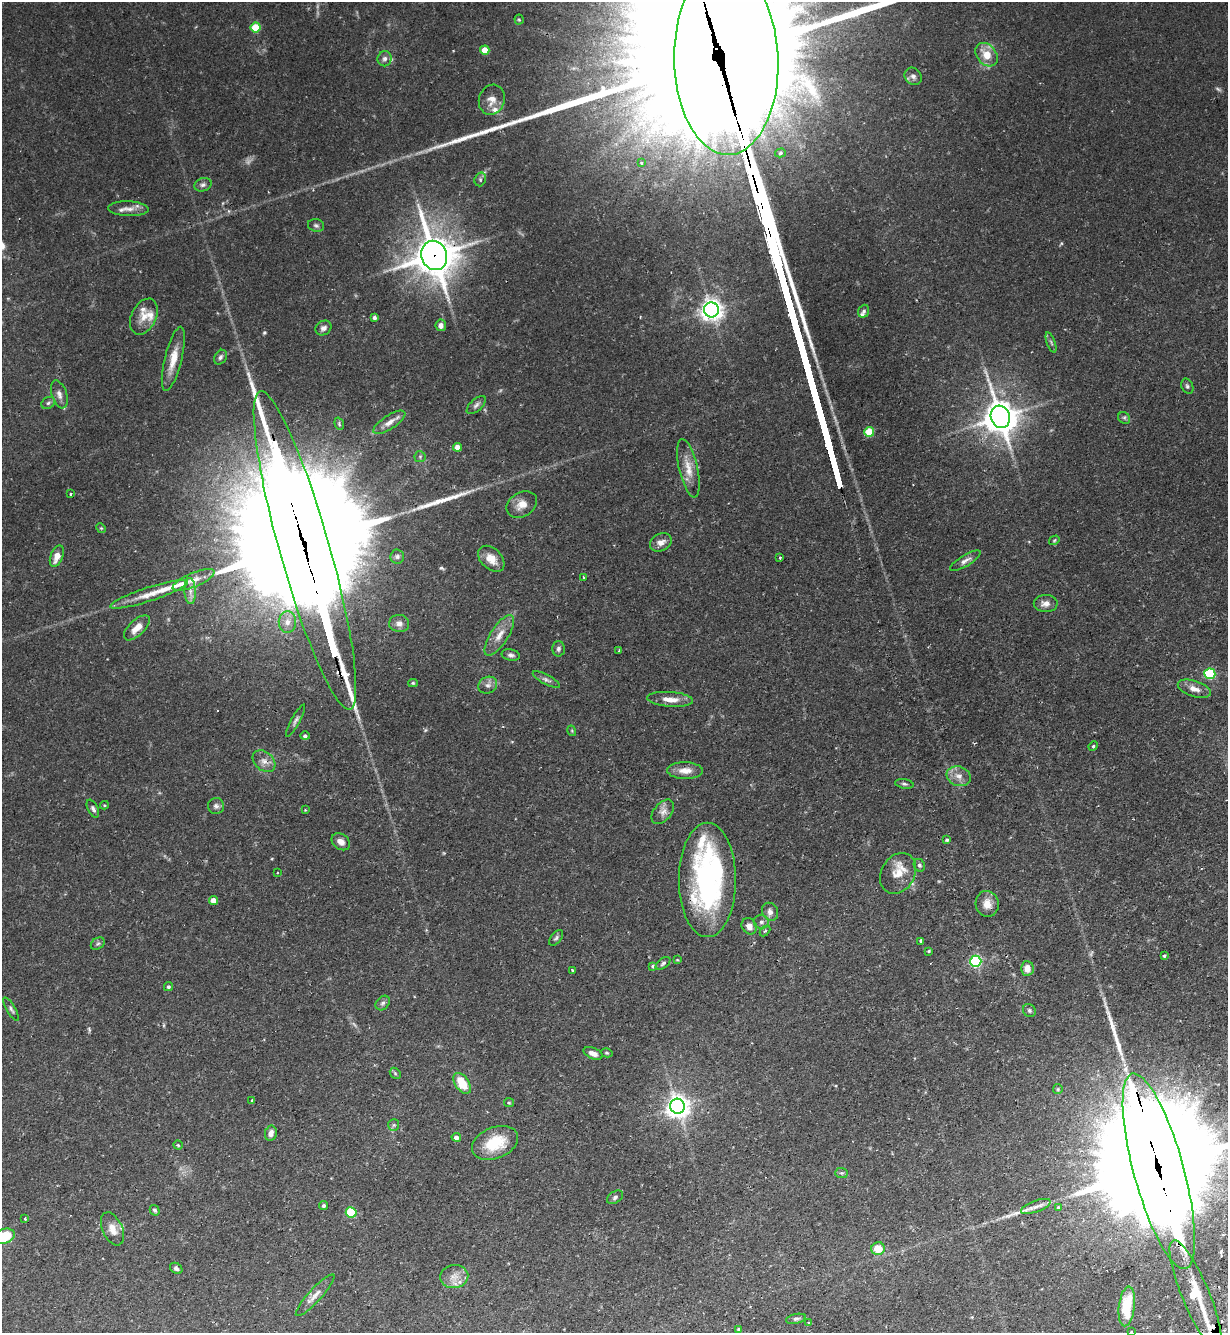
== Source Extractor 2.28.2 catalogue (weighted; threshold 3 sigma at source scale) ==
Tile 6 of 4 x 4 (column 2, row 2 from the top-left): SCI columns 1398-2623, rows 2698-4028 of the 5375 x 5396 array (HDU 1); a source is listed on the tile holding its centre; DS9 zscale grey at full resolution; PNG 1230 x 1335 px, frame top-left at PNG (2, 2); each listed source drawn as its Kron ellipse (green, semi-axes under 4 px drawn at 4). Shown black and unused: <1% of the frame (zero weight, under 2 of 3 exposures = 5% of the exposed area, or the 3 px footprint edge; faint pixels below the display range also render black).
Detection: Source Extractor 2.28.2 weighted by HDU 2 'WHT'; one run over the whole footprint, this tile lists its part. Background 0.0663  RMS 0.0055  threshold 0.0247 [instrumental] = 3 sigma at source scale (4.5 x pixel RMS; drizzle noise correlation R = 1.50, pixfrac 1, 0.05/0.05 arcsec/px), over >= 5 px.
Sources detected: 160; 4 too faint to see at this stretch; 1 inside a brighter object's white glare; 6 long thin detections or spike segments (spike, bleed or trail) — neither listed nor drawn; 10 inside a brighter listed object's ellipse — not listed separately; the other 139 listed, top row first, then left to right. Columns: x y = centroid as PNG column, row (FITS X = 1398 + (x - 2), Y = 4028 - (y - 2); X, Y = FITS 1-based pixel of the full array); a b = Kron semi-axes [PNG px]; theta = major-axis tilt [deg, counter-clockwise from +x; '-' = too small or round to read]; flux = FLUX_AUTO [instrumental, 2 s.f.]
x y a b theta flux
519 20 5 4 - 0.64
256 27 5 5 - 22
485 50 5 4 - 12
986 55 13 9 -51 8.6
385 59 7 7 - 2
726 60 94 52 -88 39000
913 76 9 7 -48 2.1
492 100 15 13 71 5.3
780 153 5 4 - 0.99
641 163 3 3 - 1.4
480 179 7 5 72 1.1
203 185 9 6 19 1.7
129 209 20 7 -2 4.6
316 225 8 6 -12 1.3
434 255 15 12 -69 1700
711 310 7 7 - 400
864 311 6 5 - 1.2
144 317 19 12 64 7
374 318 4 3 - 1.6
441 325 6 5 - 2.8
323 328 8 6 35 2.2
1051 342 11 3 -71 1.1
220 357 8 6 58 1.5
173 359 33 8 76 9.4
1187 386 8 5 -64 1.2
59 394 14 7 -72 3.1
48 403 7 5 29 1.2
476 405 12 6 43 1.8
1000 417 11 9 -72 1100
1124 418 6 5 - 1
389 422 18 7 33 4.6
339 424 6 4 -71 0.76
869 432 5 5 - 17
457 447 4 4 - 5.2
420 457 5 5 - 0.89
688 468 30 9 -77 7.8
71 494 3 2 - 0.79
522 505 16 12 33 5.9
101 528 5 4 - 0.66
1054 540 5 4 - 0.64
661 542 11 8 26 3.7
305 550 165 25 -74 56000
57 556 11 6 70 5.7
397 557 7 7 - 1.4
780 558 3 2 - 0.56
491 559 15 10 -44 7.1
965 561 17 5 31 2.6
583 577 3 3 - 1.4
194 580 22 7 22 5.6
190 591 13 5 -87 3.1
149 594 41 7 18 9.1
1046 603 12 8 1 3.5
287 622 11 8 88 4
399 623 10 8 -6 2.9
137 628 16 8 43 6.2
499 635 23 9 57 7
558 649 7 6 - 1.5
619 651 3 2 - 0.55
511 655 9 5 -11 1.7
1210 674 5 5 - 43
546 680 15 5 -28 1.8
413 683 5 4 - 0.73
488 685 10 8 27 2.5
1194 689 17 8 -18 4.4
670 699 23 7 -4 6.3
295 721 18 4 61 1.7
572 731 5 3 - 0.57
305 736 4 4 - 1.3
1093 746 5 4 - 0.77
264 761 13 9 -41 3.7
685 771 18 8 -1 5.2
959 776 12 9 -20 4.4
904 784 9 4 -9 1.2
104 805 4 4 - 0.58
216 806 8 8 - 1.9
93 809 9 5 -63 1.7
305 810 2 2 - 0.46
663 812 14 8 49 3.5
947 840 4 3 - 0.96
341 842 10 7 -35 3.5
919 865 6 5 - 1.1
277 873 3 2 - 0.88
898 873 21 16 60 9.5
707 880 57 28 90 110
213 901 5 4 - 5.9
987 904 13 11 -77 5.8
770 912 9 7 -58 2.5
761 922 7 6 - 1.8
749 926 8 7 - 3.2
765 931 6 4 44 0.7
556 938 9 5 51 1.3
921 941 4 3 - 1.3
98 944 7 5 33 1.1
929 951 3 3 - 0.63
1164 956 4 3 - 0.83
677 960 3 3 - 0.47
976 961 5 5 - 80
663 963 8 5 38 1.2
653 966 4 3 - 0.86
1027 968 7 6 - 5
572 970 3 3 - 2.9
168 987 5 4 - 0.92
383 1003 8 6 48 1.5
11 1009 13 4 -60 1.5
1029 1010 7 6 - 1.2
593 1053 10 5 -22 3
607 1053 6 4 -15 0.78
395 1073 6 4 -46 0.8
462 1083 11 7 -56 13
1058 1089 5 4 - 0.63
252 1101 3 3 - 1.2
509 1103 5 4 - 0.63
678 1106 7 7 - 450
394 1125 6 5 - 0.94
271 1133 7 6 - 2.6
456 1137 4 4 - 2.3
495 1143 24 15 22 19
178 1145 4 4 - 0.75
1159 1171 101 25 -75 37000
842 1173 6 5 - 0.94
615 1197 9 5 34 1.3
324 1206 4 4 - 1.2
1036 1206 16 5 20 3.3
1058 1207 3 3 - 1.1
155 1210 5 4 - 1
351 1212 5 5 - 29
25 1219 3 3 - 0.72
112 1229 17 10 -66 5.8
4 1236 11 7 19 18
878 1249 7 6 - 9.2
176 1268 7 5 -36 1.5
454 1277 14 11 5 5.6
315 1295 27 6 47 4.6
1196 1295 59 13 -67 29
1127 1306 20 8 83 15
796 1319 10 4 12 1.2
808 1323 3 3 - 0.88
739 1329 4 3 - 1.2
1131 1332 3 2 - 0.57
Overlapping masked pixels (flux is a lower limit): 6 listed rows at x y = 726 60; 434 255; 1000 417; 305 550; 707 880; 1159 1171
Isophote crosses this tile's border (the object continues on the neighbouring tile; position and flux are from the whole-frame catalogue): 4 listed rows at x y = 726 60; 1159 1171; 4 1236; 1131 1332